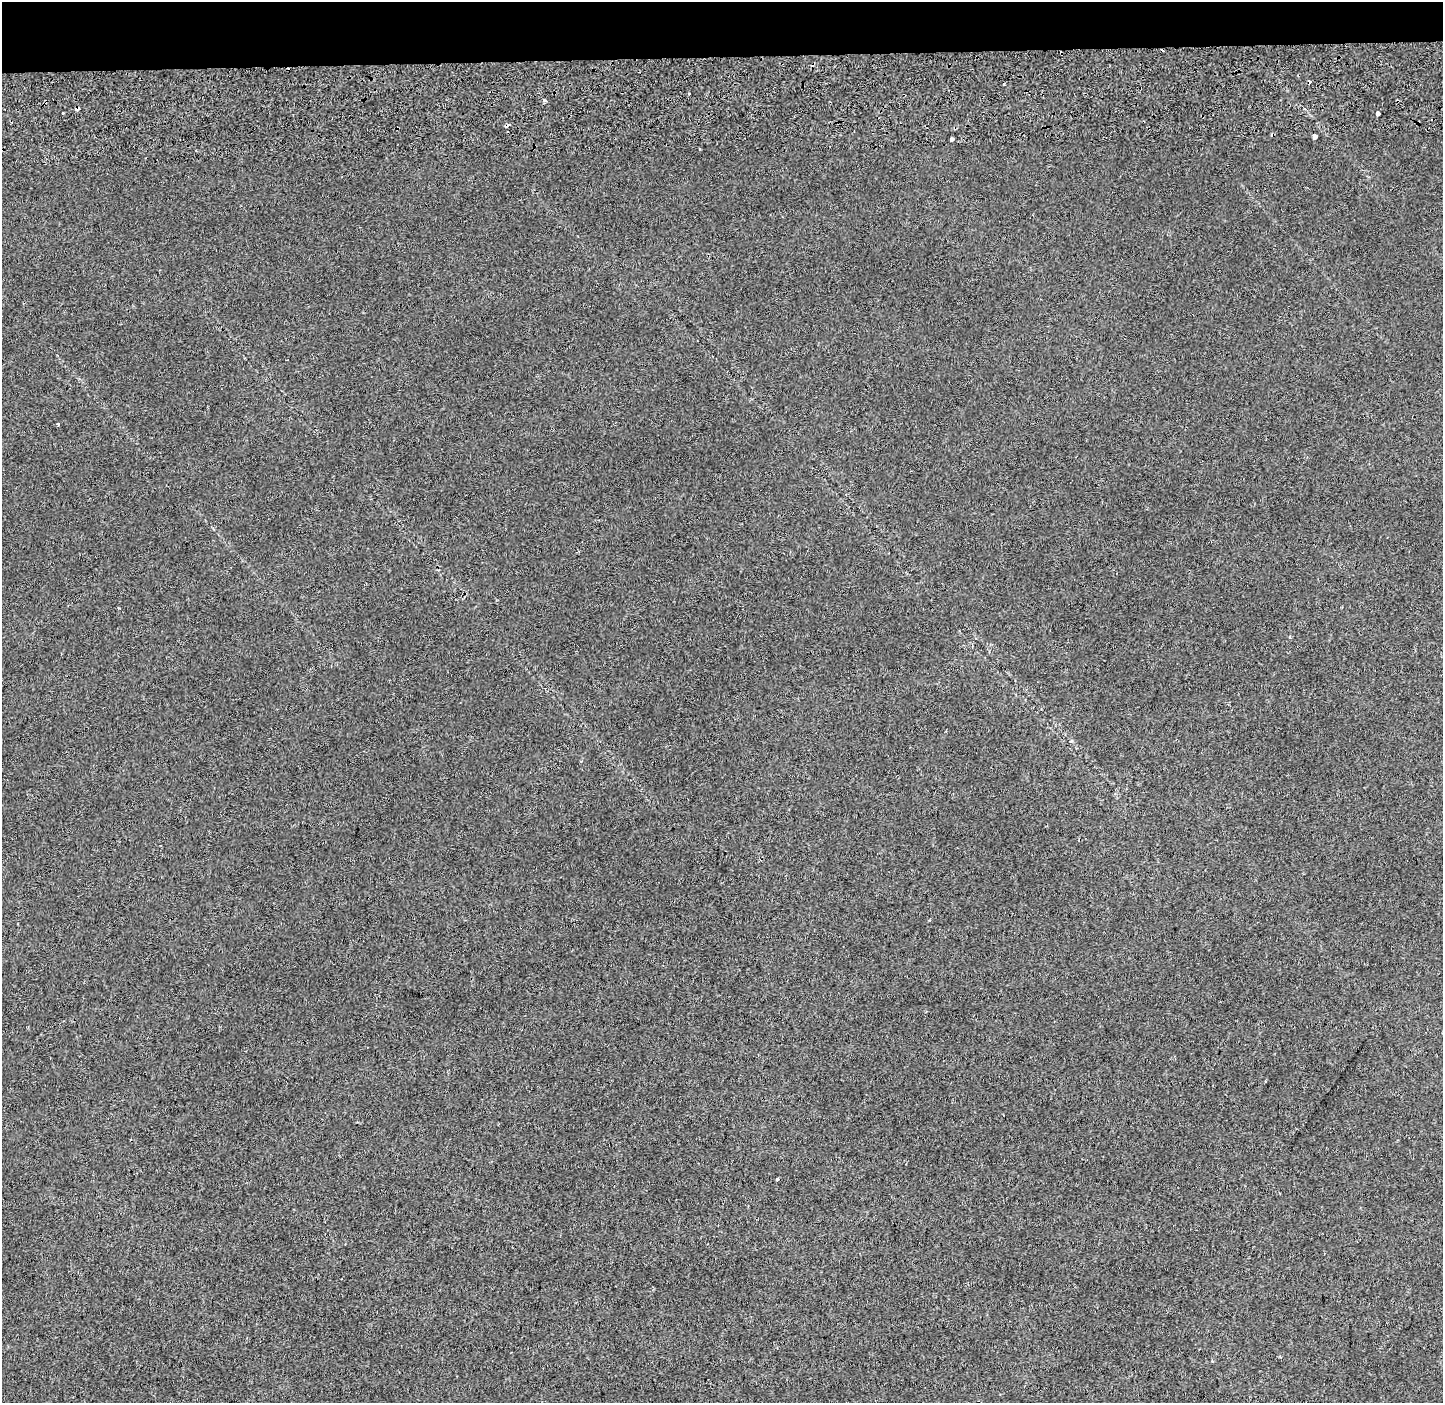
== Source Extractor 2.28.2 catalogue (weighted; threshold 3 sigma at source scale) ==
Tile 2 of 3 x 3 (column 2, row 1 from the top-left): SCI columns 1476-2916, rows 3088-4488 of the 4400 x 4773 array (HDU 1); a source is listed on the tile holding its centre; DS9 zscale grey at full resolution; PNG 1445 x 1405 px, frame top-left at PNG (2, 2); no overlay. Shown black and unused: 4% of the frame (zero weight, under 2 of 3 exposures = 6% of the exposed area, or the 3 px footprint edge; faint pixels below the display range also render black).
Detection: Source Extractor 2.28.2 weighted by HDU 2 'WHT'; one run over the whole footprint, this tile lists its part. Background 0.0299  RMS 0.007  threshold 0.0315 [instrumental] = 3 sigma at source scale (4.5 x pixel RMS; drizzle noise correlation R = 1.50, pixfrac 1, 0.0396/0.0396 arcsec/px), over >= 5 px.
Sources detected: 16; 7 cosmic-ray / hot-pixel residue — not listed; the other 9 listed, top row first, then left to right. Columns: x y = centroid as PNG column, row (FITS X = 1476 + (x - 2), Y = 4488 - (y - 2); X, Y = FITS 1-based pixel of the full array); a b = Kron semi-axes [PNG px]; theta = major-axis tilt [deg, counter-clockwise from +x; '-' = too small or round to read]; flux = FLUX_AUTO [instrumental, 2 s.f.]
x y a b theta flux
1004 84 3 2 - 0.94
545 101 4 3 - 2.6
77 109 6 4 15 1.6
1378 113 4 4 - 8.3
1314 136 4 4 - 29
952 139 3 3 - 4.7
58 424 3 3 - 4
1290 637 4 3 - 0.76
777 1179 3 3 - 4.5
Overlapping masked pixels (flux is a lower limit): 1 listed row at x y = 77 109